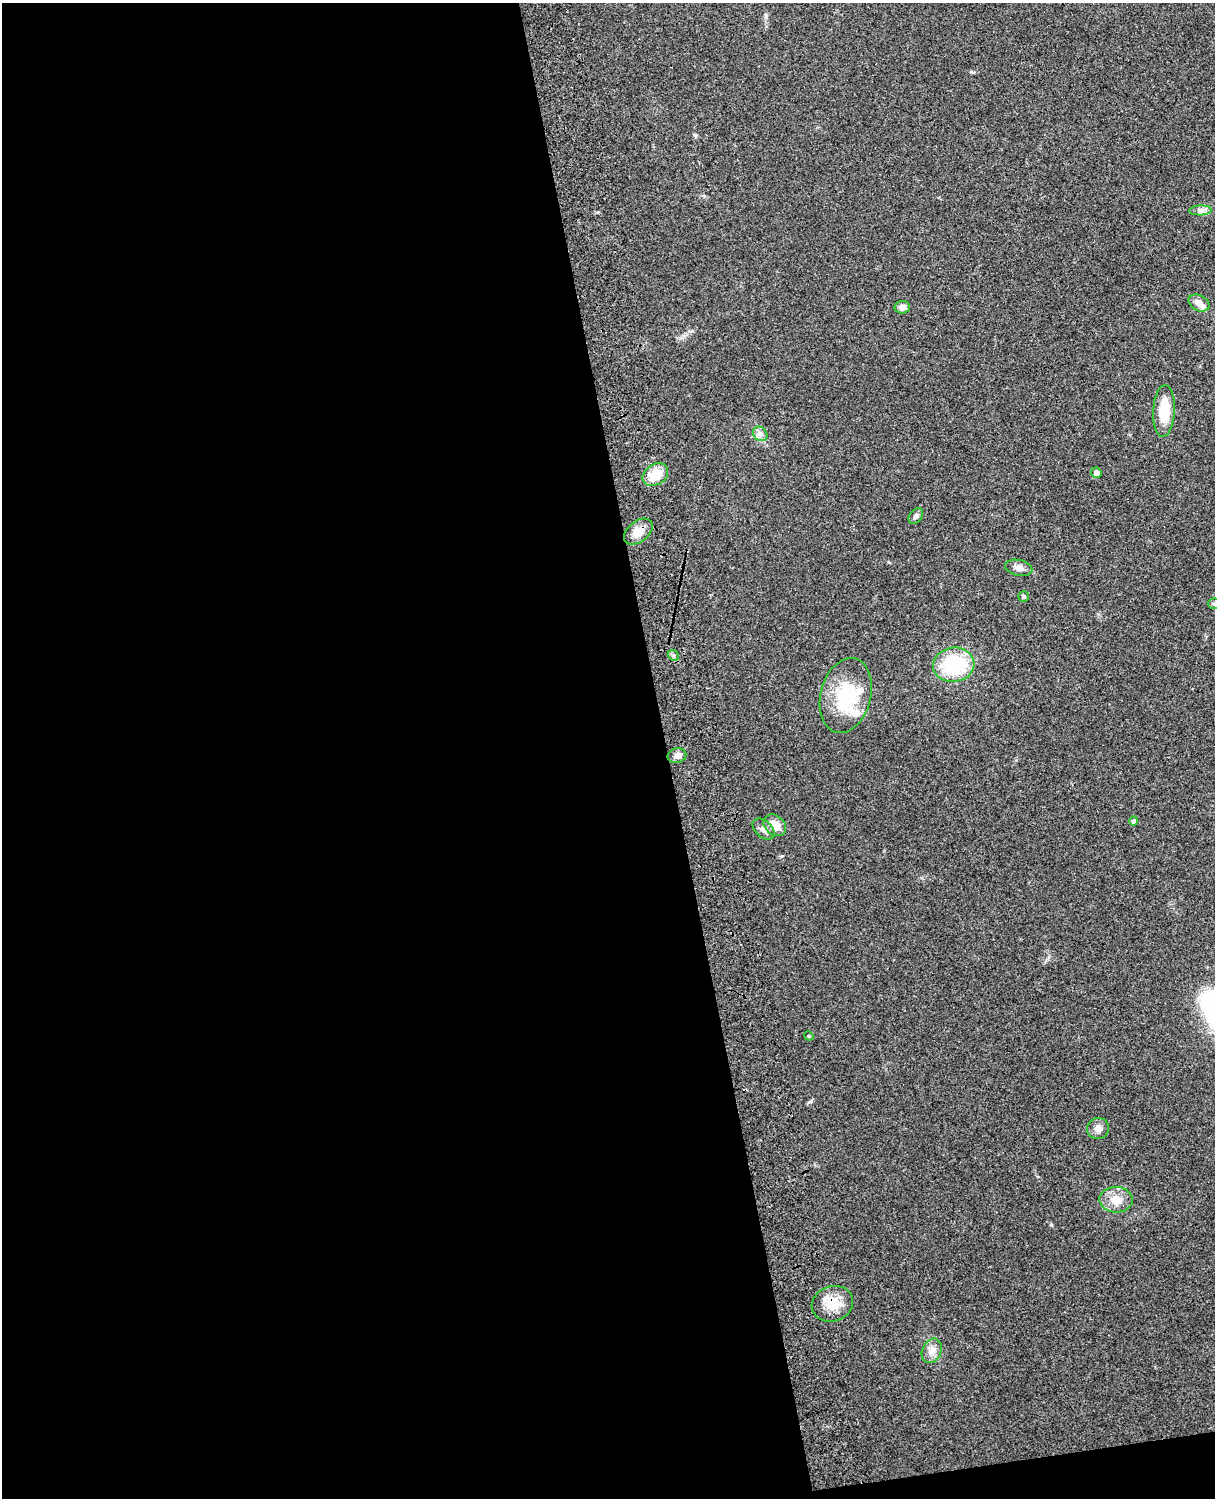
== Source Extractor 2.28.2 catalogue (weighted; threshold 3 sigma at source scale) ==
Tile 9 of 4 x 3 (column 1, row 3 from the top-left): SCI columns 119-1331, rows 165-1660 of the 5089 x 4930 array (HDU 1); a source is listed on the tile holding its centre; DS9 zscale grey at full resolution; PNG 1217 x 1500 px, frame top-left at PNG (2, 3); each listed source drawn as its Kron ellipse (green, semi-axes under 4 px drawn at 4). Shown black and unused: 56% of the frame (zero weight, under 3 of 4 exposures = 6% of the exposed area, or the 3 px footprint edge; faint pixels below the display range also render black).
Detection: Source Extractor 2.28.2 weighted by HDU 2 'WHT'; one run over the whole footprint, this tile lists its part. Background 0.221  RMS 0.0084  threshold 0.0377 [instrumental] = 3 sigma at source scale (4.5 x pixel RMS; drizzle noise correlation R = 1.50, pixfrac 1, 0.05/0.05 arcsec/px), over >= 5 px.
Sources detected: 28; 4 inside a brighter listed object's ellipse — not listed separately; the other 24 listed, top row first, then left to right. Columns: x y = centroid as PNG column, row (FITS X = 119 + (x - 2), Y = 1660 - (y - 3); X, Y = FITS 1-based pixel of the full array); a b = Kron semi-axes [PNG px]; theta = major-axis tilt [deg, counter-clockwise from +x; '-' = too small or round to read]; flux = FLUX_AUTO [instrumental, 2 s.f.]
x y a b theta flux
1200 210 11 5 2 3.4
1199 303 11 7 -29 6.1
902 307 8 6 6 4
1164 411 26 11 87 24
760 434 8 6 -43 3.1
1096 473 5 5 - 5.4
655 475 13 10 33 19
916 516 9 6 53 2.7
638 532 16 10 38 10
1019 568 14 8 -12 4.9
1024 596 5 5 - 1.4
1214 604 6 5 - 1.4
673 655 6 4 -44 1.6
954 665 21 17 10 58
846 696 38 25 76 50
677 756 9 7 13 3.2
1134 821 4 4 - 2.1
775 825 12 9 -42 10
763 829 13 8 -42 5.1
809 1036 5 4 - 0.79
1098 1128 11 10 - 5.3
1116 1200 16 13 -2 12
832 1304 21 17 18 16
932 1351 13 9 67 6.1
Overlapping masked pixels (flux is a lower limit): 2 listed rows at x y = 638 532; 832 1304
Isophote crosses this tile's border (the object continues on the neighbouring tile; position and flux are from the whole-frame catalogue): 1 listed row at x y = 1214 604
Unlisted compact peaks at least as high as the median listed source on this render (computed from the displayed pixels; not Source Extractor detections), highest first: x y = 1051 1225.